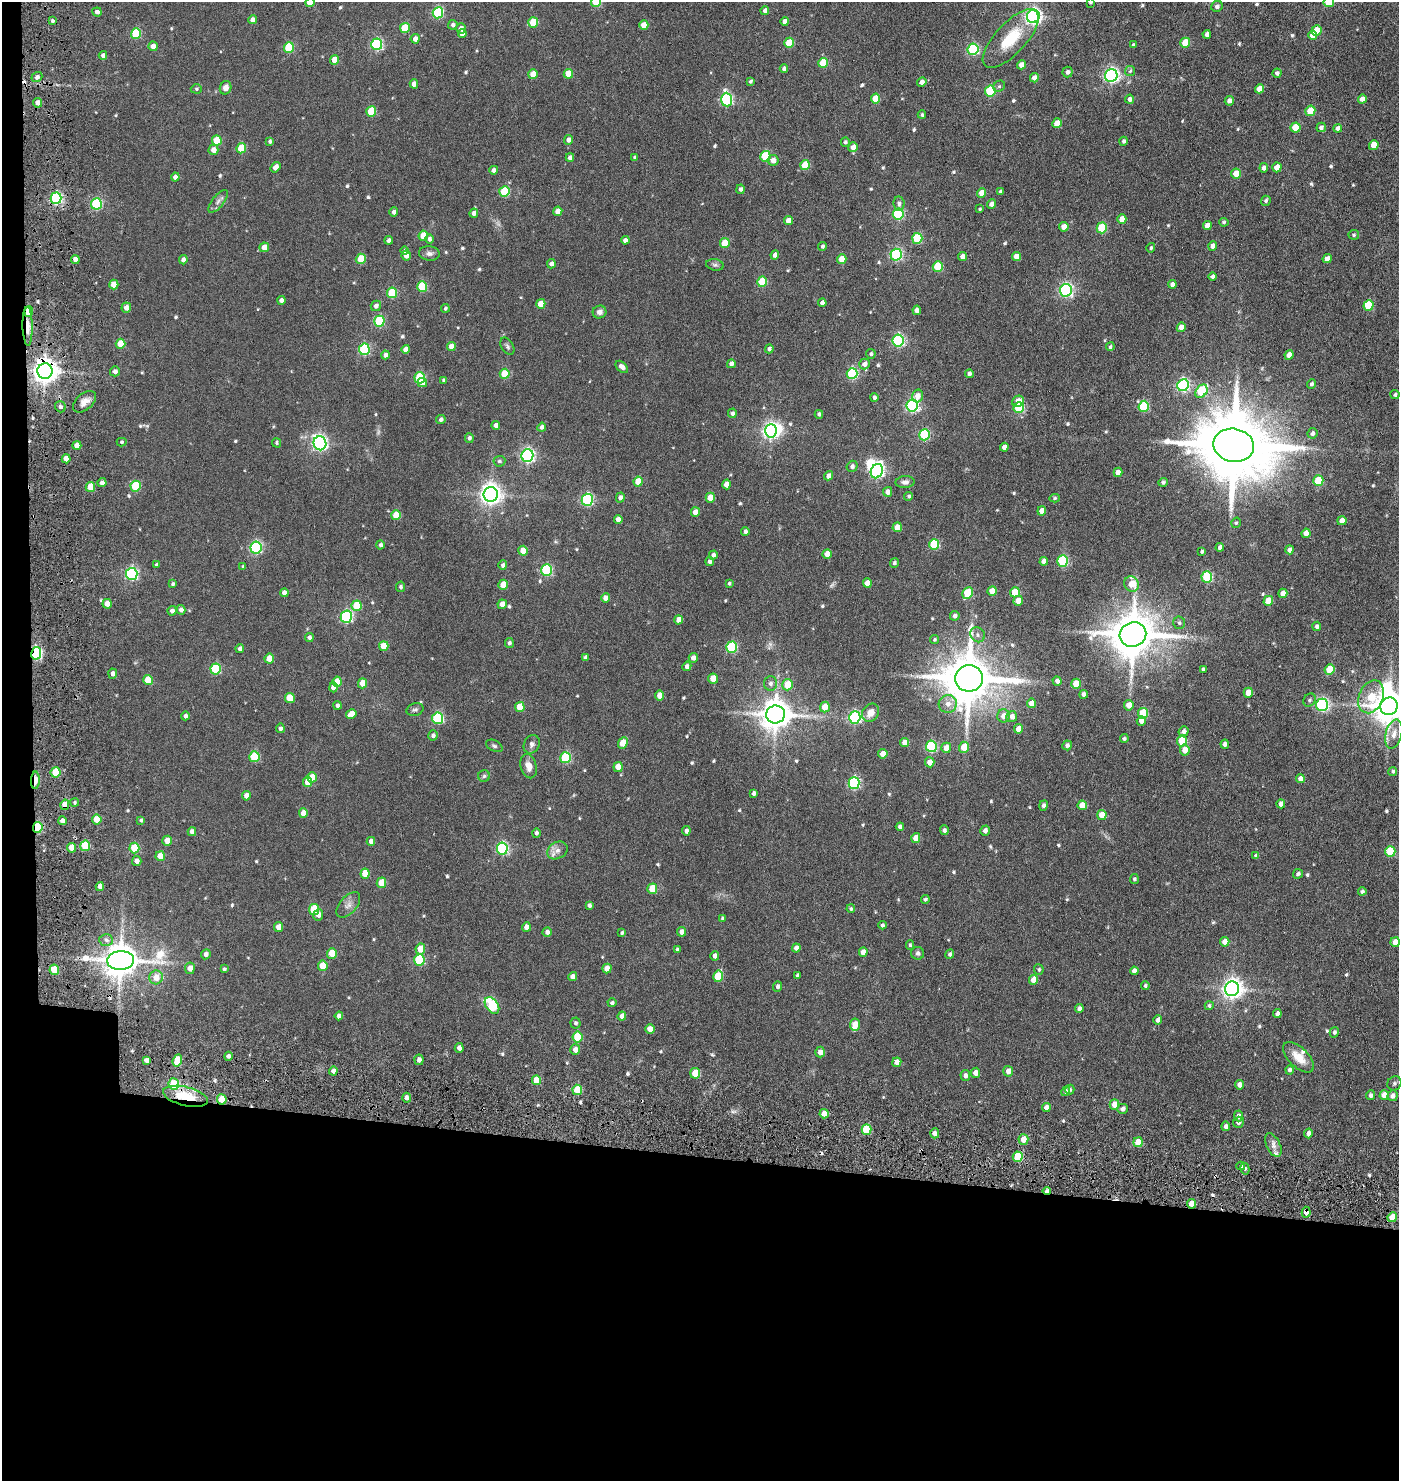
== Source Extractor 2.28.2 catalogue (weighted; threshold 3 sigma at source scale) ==
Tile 7 of 3 x 3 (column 1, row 3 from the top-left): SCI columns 228-1624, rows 60-1538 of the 4575 x 4554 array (HDU 1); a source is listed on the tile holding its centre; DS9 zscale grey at full resolution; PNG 1401 x 1483 px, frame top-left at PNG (2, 2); each listed source drawn as its Kron ellipse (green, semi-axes under 4 px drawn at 4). Shown black and unused: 24% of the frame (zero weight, under 3 of 6 exposures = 5% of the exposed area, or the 3 px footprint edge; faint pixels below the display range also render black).
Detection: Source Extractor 2.28.2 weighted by HDU 2 'WHT'; one run over the whole footprint, this tile lists its part. Background 0.0869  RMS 0.0089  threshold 0.0364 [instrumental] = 3 sigma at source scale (4.09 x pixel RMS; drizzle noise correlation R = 1.36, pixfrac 0.8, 0.05/0.05 arcsec/px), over >= 5 px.
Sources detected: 616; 4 too faint to see at this stretch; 3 inside a brighter object's white glare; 3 cosmic-ray / hot-pixel residue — neither listed nor drawn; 4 inside a brighter listed object's ellipse — not listed separately; of the other 602, all 500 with FLUX_AUTO >= 1.22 (the completeness limit of this list) listed and drawn (102 fainter detections not listed), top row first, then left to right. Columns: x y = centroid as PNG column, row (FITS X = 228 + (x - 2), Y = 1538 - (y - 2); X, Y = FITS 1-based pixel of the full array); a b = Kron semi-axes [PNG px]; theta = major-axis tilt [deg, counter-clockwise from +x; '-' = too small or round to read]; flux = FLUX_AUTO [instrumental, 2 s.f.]
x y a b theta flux
310 2 5 4 - 14
596 2 5 5 - 39
1090 2 4 3 - 1.6
1329 2 5 5 - 22
1217 6 6 5 - 2.6
765 11 4 4 - 3.6
97 12 5 4 - 2.7
438 13 5 5 - 75
1033 16 7 6 - 260
253 20 4 4 - 4.4
52 21 4 4 - 1.8
785 21 4 4 - 4
533 22 5 5 - 24
453 25 5 4 - 2.4
644 25 5 4 - 9
405 28 5 4 - 25
461 29 5 4 - 4.7
1317 30 5 5 - 13
136 34 5 5 - 44
462 34 4 4 - 4
1207 34 4 4 - 3.9
1313 35 5 4 - 7.8
415 39 5 4 - 4.6
1011 39 37 15 47 32
789 43 5 5 - 22
1185 43 5 5 - 17
377 44 6 5 - 98
1133 45 3 3 - 1.4
153 46 4 4 - 5.1
289 48 5 5 - 44
973 49 6 5 - 81
103 55 4 4 - 2.3
334 60 5 4 - 10
823 63 5 5 - 26
1021 65 4 4 - 5.3
784 69 4 4 - 2.4
1130 71 5 5 - 1.6
1068 72 5 5 - 2.6
1277 73 4 4 - 2.4
533 74 5 4 - 11
568 74 5 4 - 16
1111 76 6 6 - 210
37 77 6 5 - 2.5
1034 78 5 4 - 4.7
750 81 4 3 - 1.4
922 82 5 4 - 3.9
414 84 4 4 - 4.5
999 86 6 5 - 1.5
226 88 7 5 69 5.4
196 89 5 4 - 1.3
1259 89 5 4 - 7.4
990 91 5 5 - 45
875 98 5 4 - 18
1130 99 4 4 - 3.3
1362 99 4 4 - 4.8
727 100 7 5 -86 110
1229 101 5 4 - 3.9
37 103 5 4 - 4.4
371 111 5 5 - 29
1310 111 5 5 - 17
922 115 4 3 - 1.4
1057 123 5 4 - 12
1321 127 5 4 - 2.6
1295 128 5 5 - 19
1338 128 4 4 - 3.4
217 140 5 5 - 18
569 140 5 4 - 4.2
270 141 4 3 - 1.5
1124 141 4 4 - 1.7
845 142 5 4 - 1.7
1374 145 5 4 - 13
853 147 5 4 - 5.4
241 148 5 5 - 22
213 150 5 5 - 5.8
765 156 5 5 - 38
635 157 4 3 - 2.1
570 158 4 4 - 3.7
773 160 5 5 - 5.4
805 165 5 4 - 18
275 167 5 4 - 5.6
1277 167 5 4 - 8.3
1264 168 4 4 - 3.3
494 170 4 4 - 2.8
1236 173 5 4 - 12
175 177 4 4 - 3.2
741 189 5 4 - 2.3
504 192 5 5 - 42
1000 192 4 3 - 1.6
982 193 5 4 - 11
56 198 6 5 - 110
218 201 14 6 52 3.4
1266 201 5 4 - 1.7
96 204 5 5 - 65
899 204 7 5 -84 2.8
992 204 5 4 - 4.6
980 209 3 3 - 1.2
558 211 5 4 - 9.8
394 212 4 4 - 2.8
474 213 4 4 - 3.2
898 214 5 5 - 75
1122 219 5 4 - 7.7
789 221 4 4 - 7.5
1224 222 5 4 - 1.6
1207 226 4 4 - 7.1
1064 227 5 4 - 6.1
1102 228 5 5 - 43
1354 235 5 5 - 1.2
423 236 5 5 - 16
917 238 5 5 - 40
429 239 5 4 - 2
389 240 4 4 - 2.6
625 240 4 4 - 3.8
725 243 5 4 - 20
822 246 4 4 - 1.8
1213 246 5 4 - 4.3
264 247 5 4 - 7
1151 248 4 4 - 1.5
404 251 4 4 - 1.6
429 253 10 7 -8 3.2
406 255 5 4 - 6.4
775 255 4 4 - 3.9
896 255 6 5 - 110
963 257 4 4 - 5.7
1016 257 4 4 - 7.2
75 259 4 4 - 4.7
361 259 5 5 - 22
842 259 5 4 - 12
1327 259 5 4 - 4.6
183 260 4 4 - 3.2
551 264 5 4 - 3.3
715 265 9 5 -9 1.9
938 266 5 5 - 34
1213 276 4 4 - 2.2
762 282 5 5 - 27
1172 284 4 4 - 3.6
114 285 5 4 - 10
422 286 5 5 - 40
1066 290 6 6 - 150
392 293 5 5 - 37
282 300 4 4 - 4.4
822 303 4 4 - 3.7
541 304 5 4 - 10
1368 305 5 5 - 32
376 306 5 5 - 2.6
126 308 5 5 - 5.5
445 308 4 4 - 1.3
917 310 4 4 - 4.2
29 311 5 4 - 14
599 312 7 6 - 3.5
379 321 5 5 - 53
28 326 19 5 -89 9.4
1181 327 5 4 - 6.6
898 340 6 5 - 110
121 344 5 5 - 19
451 346 4 4 - 5.8
507 346 9 6 -59 1.8
1110 347 4 3 - 1.6
364 349 6 5 - 68
406 349 4 4 - 5.6
769 349 4 4 - 2.1
871 354 5 4 - 1.6
386 355 4 4 - 3.4
1289 355 5 4 - 7.3
731 364 4 4 - 3
864 364 5 5 - 4
622 367 7 4 -42 4.1
45 371 8 7 - 810
115 371 5 5 - 2.9
505 374 5 5 - 25
852 374 6 5 - 70
969 374 4 3 - 2.5
420 378 5 5 - 54
443 380 4 4 - 1.2
423 383 4 4 - 5.1
1311 384 5 4 - 2
1183 385 6 5 - 130
1201 391 7 5 55 39
1395 395 5 4 - 1.8
917 396 6 5 - 6.4
874 397 4 4 - 2.3
1018 401 6 5 - 8.1
84 402 13 8 42 5.6
912 406 6 6 - 140
1144 406 5 5 - 50
60 407 6 5 - 2.3
1019 408 5 5 - 59
732 413 5 4 - 1.9
819 414 4 3 - 1.7
441 419 5 4 - 2.2
496 425 4 4 - 3.3
542 427 4 4 - 2.9
771 431 6 6 - 270
1312 433 5 5 - 2.5
924 435 6 5 - 63
469 438 5 4 - 2.1
122 442 5 4 - 1.3
277 443 5 4 - 1.4
320 443 7 6 - 200
77 445 4 4 - 8
1234 445 20 16 -11 10000
1004 447 4 4 - 3.8
527 456 6 6 - 170
66 459 4 4 - 8.1
499 461 6 5 - 1.6
852 466 6 5 - 2.4
877 471 7 6 - 170
1118 472 4 4 - 7.2
829 476 5 4 - 4
638 481 5 4 - 16
1318 481 5 5 - 29
905 482 9 6 3 3.2
1163 482 4 4 - 1.8
102 483 4 4 - 3.5
727 484 5 4 - 7.6
136 486 5 5 - 36
90 487 5 4 - 12
888 492 5 4 - 4.6
491 494 7 7 - 510
909 496 4 4 - 1.5
620 497 5 4 - 2.9
710 498 5 4 - 11
1055 498 5 4 - 1.3
587 500 6 5 - 100
1042 511 4 4 - 6.3
695 512 5 4 - 6.2
396 515 5 5 - 16
618 519 4 4 - 4.3
1342 521 4 4 - 5.8
1236 523 5 4 - 1.4
897 527 5 4 - 11
745 531 4 4 - 2.5
1306 533 5 4 - 7.4
934 544 5 5 - 39
381 545 4 4 - 2.1
256 547 6 5 - 110
1220 547 4 4 - 3.4
1290 550 4 4 - 3.7
523 551 5 4 - 11
1202 552 3 3 - 1.4
827 554 5 4 - 9.2
713 555 4 4 - 2.8
710 561 4 4 - 2.6
1044 561 4 4 - 5.1
1063 561 5 5 - 67
894 563 5 4 - 1.7
157 565 4 3 - 1.4
503 565 4 4 - 2.6
243 567 3 3 - 1.4
547 570 6 5 - 70
132 574 6 6 - 120
1207 577 6 5 - 60
729 583 4 3 - 1.4
867 583 5 4 - 7.6
173 584 4 3 - 1.3
1132 584 8 7 - 15
503 585 5 4 - 13
401 587 5 4 - 1.8
992 591 5 4 - 11
1015 592 5 5 - 17
284 593 4 4 - 4.8
967 593 6 5 - 29
1283 593 5 4 - 5.8
606 598 5 4 - 7.2
1018 601 5 4 - 9
1268 601 5 4 - 13
107 604 5 4 - 5.7
502 604 5 4 - 7.4
356 606 5 5 - 23
181 610 5 4 - 3.7
172 611 5 4 - 3.4
955 616 5 4 - 3.2
346 617 6 5 - 110
679 620 4 4 - 6.2
1179 623 6 6 - 1.9
1317 626 4 4 - 2.2
1133 634 13 12 - 3300
978 635 8 7 - 2.7
309 637 4 4 - 2.5
934 640 4 4 - 1.4
509 643 5 4 - 1.9
384 646 5 4 - 15
732 647 5 5 - 61
240 649 4 4 - 2.8
36 653 6 5 - 94
586 657 4 4 - 2.6
693 658 5 4 - 4.1
269 659 5 4 - 13
687 666 4 4 - 3.1
216 669 5 5 - 50
1203 669 4 3 - 1.8
1329 669 5 5 - 20
113 674 5 4 - 3
969 678 14 13 - 4300
713 679 5 5 - 12
148 680 5 4 - 17
1057 681 5 4 - 3.2
337 682 5 4 - 11
362 683 5 4 - 12
770 683 7 6 - 3.1
1076 684 5 4 - 15
787 685 5 5 - 19
333 687 5 4 - 7.1
1248 693 5 4 - 11
1084 694 4 4 - 3.6
660 696 5 4 - 8.9
1371 697 17 12 66 29
290 698 5 5 - 21
1309 700 7 5 52 1.7
1031 703 4 4 - 7.8
948 704 9 8 - 5.7
337 705 4 4 - 2.1
1129 705 5 5 - 7.7
1322 705 6 6 - 130
1389 706 9 8 - 1500
520 707 5 4 - 18
825 707 5 5 - 11
415 710 9 6 17 2.1
871 713 9 8 - 8.1
1143 713 5 5 - 31
351 714 5 4 - 8.7
775 714 9 9 - 1300
185 716 4 4 - 2.4
1003 716 6 6 - 5.3
1012 717 5 5 - 4.8
438 718 6 5 - 70
855 718 6 6 - 100
1141 721 5 4 - 4.6
280 728 5 4 - 2.3
1018 729 5 4 - 8
1184 731 5 5 - 3.3
1394 734 15 8 74 6.7
433 735 5 4 - 2.3
1124 739 4 4 - 1.6
1182 741 5 5 - 31
623 743 6 4 64 12
904 743 4 4 - 6.2
532 744 9 7 63 3.1
1225 744 4 4 - 3.2
1067 745 5 4 - 2.8
494 746 9 5 -26 1.7
931 746 6 5 - 70
964 747 5 5 - 13
946 748 5 5 - 6.9
1185 750 5 5 - 7.5
883 754 4 4 - 8.4
254 757 5 5 - 41
565 758 5 5 - 57
930 762 5 4 - 7.8
529 766 12 8 -75 6.8
618 767 5 4 - 11
1393 771 4 4 - 1.5
56 772 5 5 - 23
484 776 6 5 - 1.4
312 777 5 5 - 13
1300 779 4 4 - 5.1
35 780 9 3 88 15
308 782 5 4 - 14
854 783 6 5 - 94
754 793 4 3 - 2.3
246 796 5 4 - 5.4
75 802 4 3 - 1.2
1281 804 4 4 - 4.5
65 805 5 4 - 10
1044 805 5 4 - 2.5
1082 805 5 4 - 10
303 813 5 4 - 7.9
1102 815 5 4 - 12
97 820 5 4 - 12
141 820 4 4 - 1.2
62 821 4 4 - 3.1
38 827 5 4 - 44
900 827 4 4 - 3.1
944 830 5 4 - 2.2
686 831 4 4 - 2.8
985 831 5 4 - 3.7
192 832 4 4 - 4.4
536 833 5 4 - 2.1
916 838 5 4 - 8.2
167 841 5 4 - 8.5
371 841 4 4 - 4.7
85 846 5 5 - 29
71 848 5 4 - 9.4
134 848 5 5 - 25
502 848 6 5 - 110
557 850 11 8 30 4.7
1390 851 5 5 - 34
160 856 5 4 - 11
1256 856 4 4 - 2.2
137 861 5 4 - 4
365 874 5 4 - 15
1298 874 5 4 - 1.9
1134 879 5 4 - 1.5
381 883 5 4 - 14
100 886 4 4 - 4.3
652 889 5 5 - 20
1362 891 4 4 - 1.8
925 899 4 4 - 1.6
348 905 15 8 48 4.9
589 905 4 4 - 2.2
851 909 4 3 - 1.2
314 910 5 5 - 29
318 915 5 5 - 4.6
722 919 4 4 - 1.5
882 925 4 4 - 1.7
278 927 5 4 - 8.1
526 927 5 4 - 5.4
547 932 4 4 - 3.2
682 932 5 4 - 4.9
622 933 4 3 - 1.5
106 940 7 6 - 2.5
1225 942 5 4 - 7.7
1395 942 5 4 - 8.2
910 945 4 4 - 1.2
796 948 4 4 - 3.8
420 949 5 5 - 9
677 950 4 3 - 2
863 952 5 4 - 5.8
918 953 6 6 - 2
206 954 5 4 - 3
332 954 5 5 - 18
950 954 5 4 - 1.5
715 956 5 4 - 3.1
419 960 6 5 - 53
121 961 13 9 3 1800
323 966 5 5 - 14
190 968 5 5 - 6.1
224 969 4 3 - 1.3
607 969 5 4 - 7.8
1039 969 5 4 - 1.5
54 970 5 5 - 18
1134 971 4 4 - 3.4
797 975 4 3 - 1.8
573 976 5 4 - 3.5
718 976 6 5 - 28
156 977 7 6 - 9.6
1033 980 5 4 - 9
1145 985 4 4 - 1.4
777 986 5 4 - 2.2
1232 989 7 7 - 470
612 1003 4 4 - 1.6
492 1005 9 6 -54 46
1209 1006 4 4 - 1.7
1079 1009 4 4 - 3.2
1277 1014 4 4 - 3.7
339 1016 4 4 - 3.5
622 1016 4 4 - 5.3
1158 1020 5 4 - 3.3
575 1023 5 5 - 1.9
855 1025 6 5 - 8.3
650 1029 5 4 - 6.9
1334 1032 5 4 - 1.9
577 1037 5 5 - 29
459 1048 5 4 - 3.7
575 1050 5 5 - 5.2
820 1052 5 5 - 4.6
228 1056 4 4 - 2.3
1299 1057 19 9 -44 13
147 1060 4 4 - 3.4
177 1060 6 4 70 18
419 1060 5 4 - 3.8
897 1062 5 4 - 6.6
1289 1070 4 4 - 2.6
333 1071 4 4 - 2.9
1008 1071 5 5 - 5.3
695 1073 5 5 - 20
976 1073 5 4 - 5.7
965 1075 5 4 - 3
536 1080 5 4 - 15
1394 1083 7 6 - 1.9
174 1084 5 5 - 26
1240 1085 5 4 - 4
1070 1089 5 4 - 1.4
577 1090 5 5 - 28
1066 1091 5 4 - 2.3
1370 1095 5 4 - 2.6
1384 1095 5 4 - 10
185 1096 23 9 -14 26
1392 1096 5 5 - 4.2
407 1098 5 4 - 3.2
222 1099 5 5 - 15
1114 1105 5 4 - 9.9
1046 1107 5 4 - 4.6
1123 1109 5 5 - 2.8
824 1114 4 4 - 7.6
1238 1116 5 4 - 3.6
1239 1122 6 5 - 2.9
1226 1126 4 4 - 3
866 1129 5 5 - 29
935 1133 5 4 - 3.9
1308 1133 5 4 - 3.6
1023 1139 5 5 - 9.5
1138 1142 5 4 - 14
1273 1145 13 7 -64 4.5
1018 1157 5 5 - 33
1241 1166 4 4 - 1.8
1245 1169 6 4 -77 1.6
1047 1191 4 3 - 3.5
1191 1204 5 4 - 8.8
1306 1212 5 4 - 6.9
1392 1217 5 4 - 10
Overlapping masked pixels (flux is a lower limit): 13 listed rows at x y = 56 198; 29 311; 28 326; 45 371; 36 653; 35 780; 65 805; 38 827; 54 970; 185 1096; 222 1099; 1047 1191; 1306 1212
Isophote crosses this tile's border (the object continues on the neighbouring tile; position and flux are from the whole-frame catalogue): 5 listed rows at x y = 310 2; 596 2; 1090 2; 1329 2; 1389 706